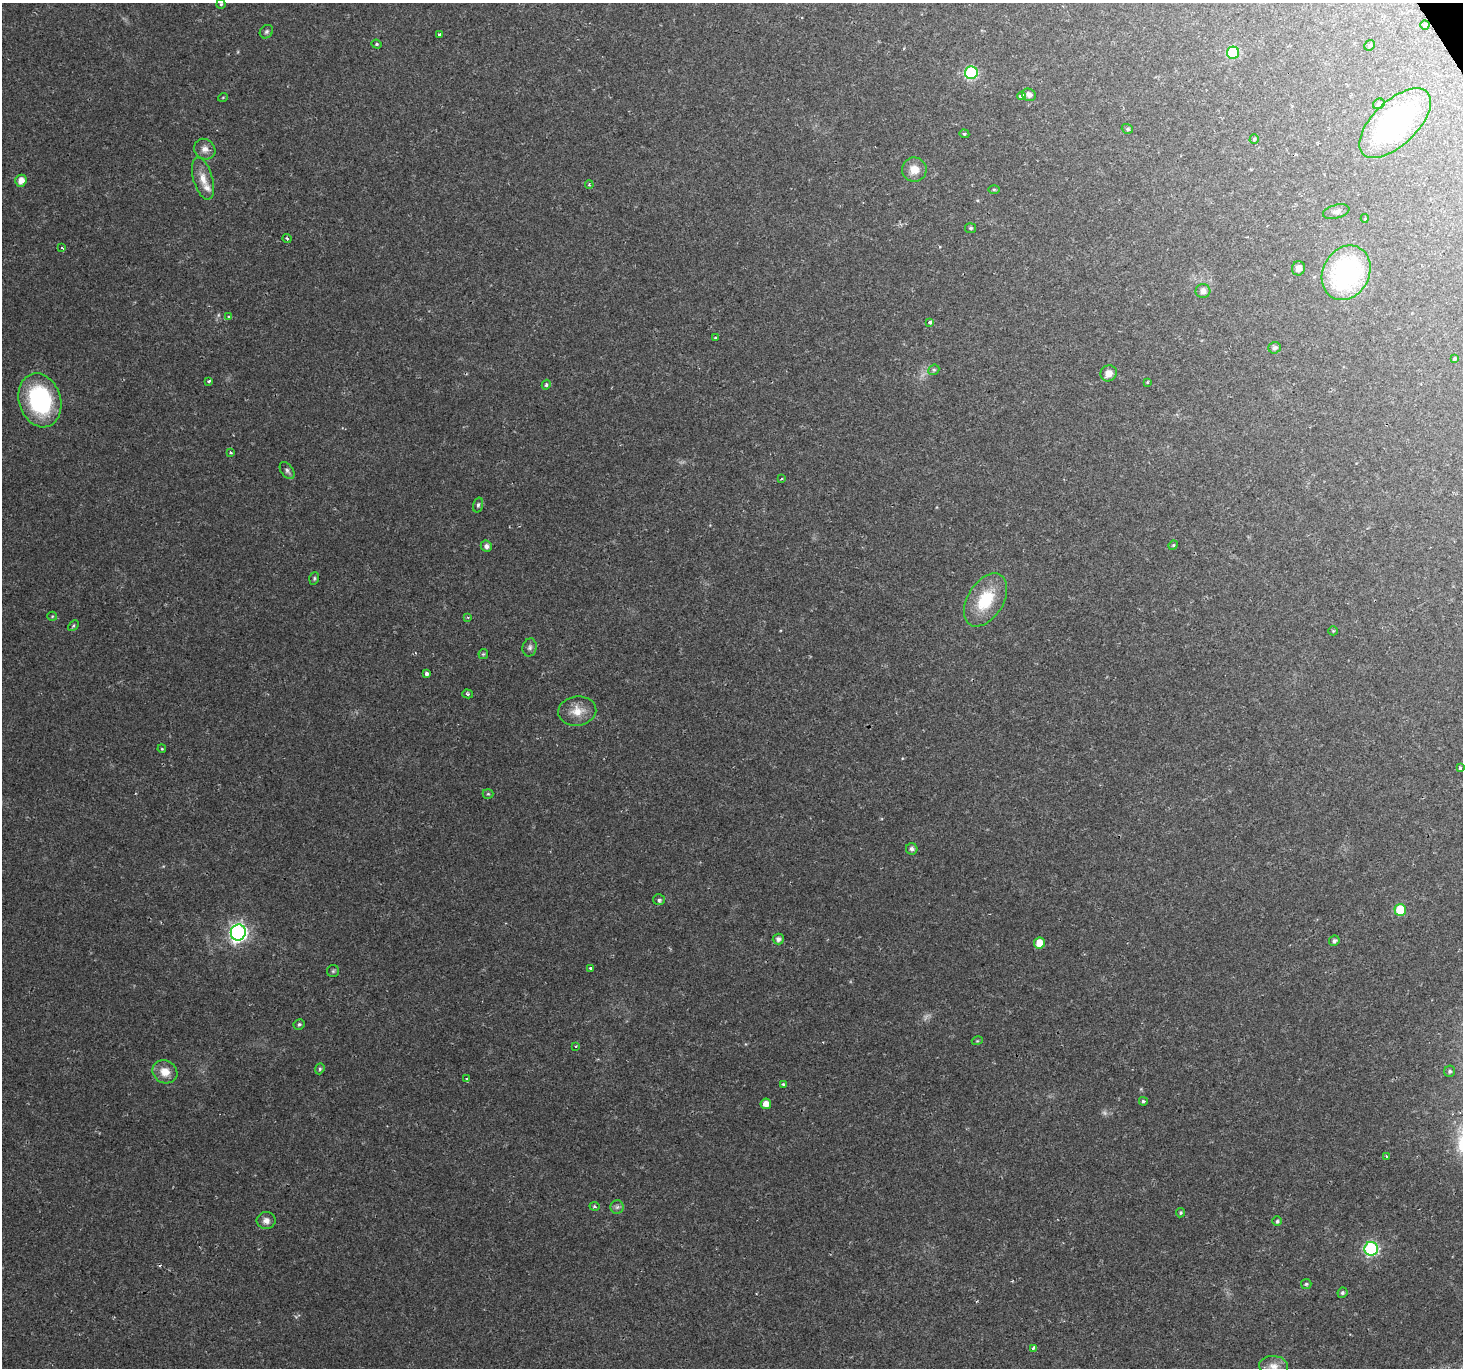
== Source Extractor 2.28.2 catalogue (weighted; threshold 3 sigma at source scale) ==
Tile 10 of 4 x 4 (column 2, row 3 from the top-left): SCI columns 1719-3179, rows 1675-3040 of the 6101 x 5900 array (HDU 1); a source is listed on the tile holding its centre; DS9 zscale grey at full resolution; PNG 1465 x 1370 px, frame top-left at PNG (2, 3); each listed source drawn as its Kron ellipse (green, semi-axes under 4 px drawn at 4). Shown black and unused: <1% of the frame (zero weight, under 2 of 3 exposures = <1% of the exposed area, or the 3 px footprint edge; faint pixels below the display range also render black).
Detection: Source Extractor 2.28.2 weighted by HDU 2 'WHT'; one run over the whole footprint, this tile lists its part. Background 0.0287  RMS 0.0029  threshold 0.0131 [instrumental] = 3 sigma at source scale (4.5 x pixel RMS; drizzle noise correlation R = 1.50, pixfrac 1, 0.0396/0.0396 arcsec/px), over >= 5 px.
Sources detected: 95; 1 too faint to see at this stretch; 2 cosmic-ray / hot-pixel residue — neither listed nor drawn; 1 inside a brighter listed object's ellipse — not listed separately; the other 91 listed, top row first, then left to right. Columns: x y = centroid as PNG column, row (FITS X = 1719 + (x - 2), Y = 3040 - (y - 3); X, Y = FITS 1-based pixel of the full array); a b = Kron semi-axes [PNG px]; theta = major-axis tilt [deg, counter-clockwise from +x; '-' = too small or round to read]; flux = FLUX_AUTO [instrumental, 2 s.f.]
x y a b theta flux
221 4 4 4 - 0.4
1425 25 4 4 - 0.36
266 32 7 6 - 0.65
440 34 3 3 - 0.73
377 44 5 4 - 0.39
1370 45 5 5 - 0.6
1233 53 6 6 - 22
971 73 6 6 - 33
1029 95 7 6 - 1.5
1021 96 4 3 - 1.9
223 97 5 3 - 0.23
1379 104 6 5 - 0.6
1395 123 45 22 44 48
1127 129 6 4 -20 0.49
964 134 5 4 - 0.42
1254 139 4 4 - 0.38
205 149 11 9 -38 1.9
914 170 12 12 - 3.3
203 179 22 9 -74 3.6
21 181 6 5 - 2.4
589 185 4 3 - 0.36
994 190 6 4 -1 0.33
1336 212 13 6 15 1.2
1365 218 4 3 - 0.46
971 228 5 5 - 0.57
287 238 5 3 - 0.48
62 248 4 2 - 0.4
1298 268 7 6 - 2
1346 273 28 23 61 45
1203 291 7 7 - 1.6
229 317 3 3 - 0.48
930 322 4 3 - 0.56
716 338 3 3 - 0.39
1275 348 6 5 - 0.84
1455 359 4 4 - 0.41
934 370 6 5 - 0.47
1109 373 8 7 - 2.3
208 381 3 3 - 0.71
1147 382 4 3 - 0.37
546 385 5 4 - 0.59
40 400 27 21 -72 34
231 453 4 2 - 0.24
287 471 9 6 -54 0.8
781 479 4 3 - 0.28
478 505 7 4 75 0.62
1173 545 5 4 - 0.31
486 546 6 5 - 1.1
314 578 6 4 71 0.49
986 600 29 18 58 13
52 616 5 4 - 0.31
468 617 3 2 - 0.34
73 625 6 4 44 0.38
1333 631 5 4 - 0.31
530 647 9 7 79 0.94
483 654 5 5 - 0.37
427 673 4 3 - 1.2
468 694 5 4 - 0.46
577 711 19 14 8 4.2
162 749 4 3 - 0.26
1460 768 4 3 - 0.91
488 794 5 5 - 0.4
912 849 6 5 - 0.98
659 900 6 5 - 0.69
1400 910 6 6 - 12
238 932 8 7 - 100
778 939 5 5 - 1.1
1334 941 5 5 - 0.78
1039 943 5 5 - 4
590 968 3 3 - 0.74
333 971 6 6 - 0.47
299 1024 5 5 - 0.49
977 1041 5 3 - 0.3
576 1046 3 2 - 0.27
320 1069 5 4 - 0.45
1450 1071 5 5 - 0.64
165 1072 13 11 -29 3.8
466 1079 3 3 - 0.49
783 1085 4 3 - 0.35
1143 1101 4 4 - 0.45
766 1104 5 5 - 2.4
1386 1156 4 3 - 0.55
594 1206 5 4 - 0.42
617 1207 7 6 - 0.78
1180 1213 5 4 - 0.42
266 1221 9 8 - 1.6
1277 1221 5 4 - 0.49
1371 1249 7 7 - 47
1306 1284 5 5 - 0.44
1342 1293 5 4 - 0.56
1033 1348 3 3 - 1.8
1274 1366 14 10 -6 2.6